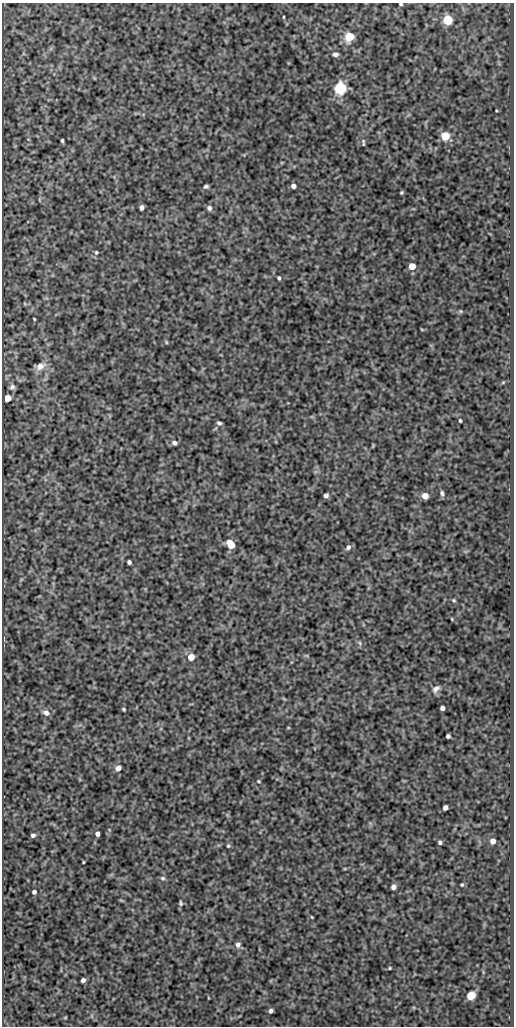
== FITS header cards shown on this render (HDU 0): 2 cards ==
NAXIS1  =                  512
NAXIS2  =                 1024

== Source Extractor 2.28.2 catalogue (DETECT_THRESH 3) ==
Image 512 x 1024 px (HDU 0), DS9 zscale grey, 1 PNG px = 1 image px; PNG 516 x 1028 px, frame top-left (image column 1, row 1024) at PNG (2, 3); no overlay
Background 340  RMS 0.83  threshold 2.48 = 3 sigma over >= 5 px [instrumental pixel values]
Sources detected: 63; all 63 listed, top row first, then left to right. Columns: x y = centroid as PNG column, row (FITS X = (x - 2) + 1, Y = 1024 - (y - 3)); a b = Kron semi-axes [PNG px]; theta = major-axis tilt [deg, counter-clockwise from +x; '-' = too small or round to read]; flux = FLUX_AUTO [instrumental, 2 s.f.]
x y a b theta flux
401 4 3 3 - 73
284 17 4 2 - 43
448 20 5 5 - 4600
349 37 5 5 - 4000
335 54 6 5 - 160
340 88 6 5 - 11000
445 136 5 5 - 2900
62 140 4 3 - 84
363 142 10 4 -86 93
293 186 4 4 - 240
206 187 5 4 - 110
401 192 3 3 - 66
141 207 4 4 - 220
209 208 7 6 - 150
96 252 5 4 - 75
412 266 5 5 - 1000
279 278 4 4 - 96
461 311 6 4 -89 59
34 319 3 2 - 49
422 330 5 3 - 43
166 342 6 3 -72 56
40 366 13 8 26 430
503 382 6 3 19 54
12 387 7 6 - 160
7 398 5 5 - 890
460 421 4 3 - 82
219 423 6 5 - 120
174 443 5 5 - 180
442 493 7 5 -79 120
326 495 4 4 - 190
425 496 5 5 - 650
231 544 6 5 - 1500
348 547 7 5 53 170
129 562 4 4 - 140
454 600 5 4 - 68
452 619 4 3 - 42
360 643 6 4 -71 89
191 657 5 5 - 900
436 689 10 6 43 250
442 708 4 4 - 200
123 709 4 3 - 77
46 713 8 6 -28 280
448 736 4 4 - 150
118 768 5 5 - 350
258 781 5 4 - 66
445 807 5 4 - 250
97 834 4 4 - 230
33 835 4 4 - 140
493 841 5 5 - 360
440 842 4 4 - 120
228 846 5 4 - 80
83 862 3 2 - 49
163 878 7 5 -3 120
462 885 5 4 - 69
393 887 5 4 - 270
34 892 4 4 - 160
181 903 7 5 -88 91
312 917 3 2 - 44
238 945 7 6 - 210
390 968 3 2 - 51
83 980 4 4 - 180
471 996 5 5 - 2100
271 1011 4 4 - 160
At the frame edge (FLAGS 8, measured only in part): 1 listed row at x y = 401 4